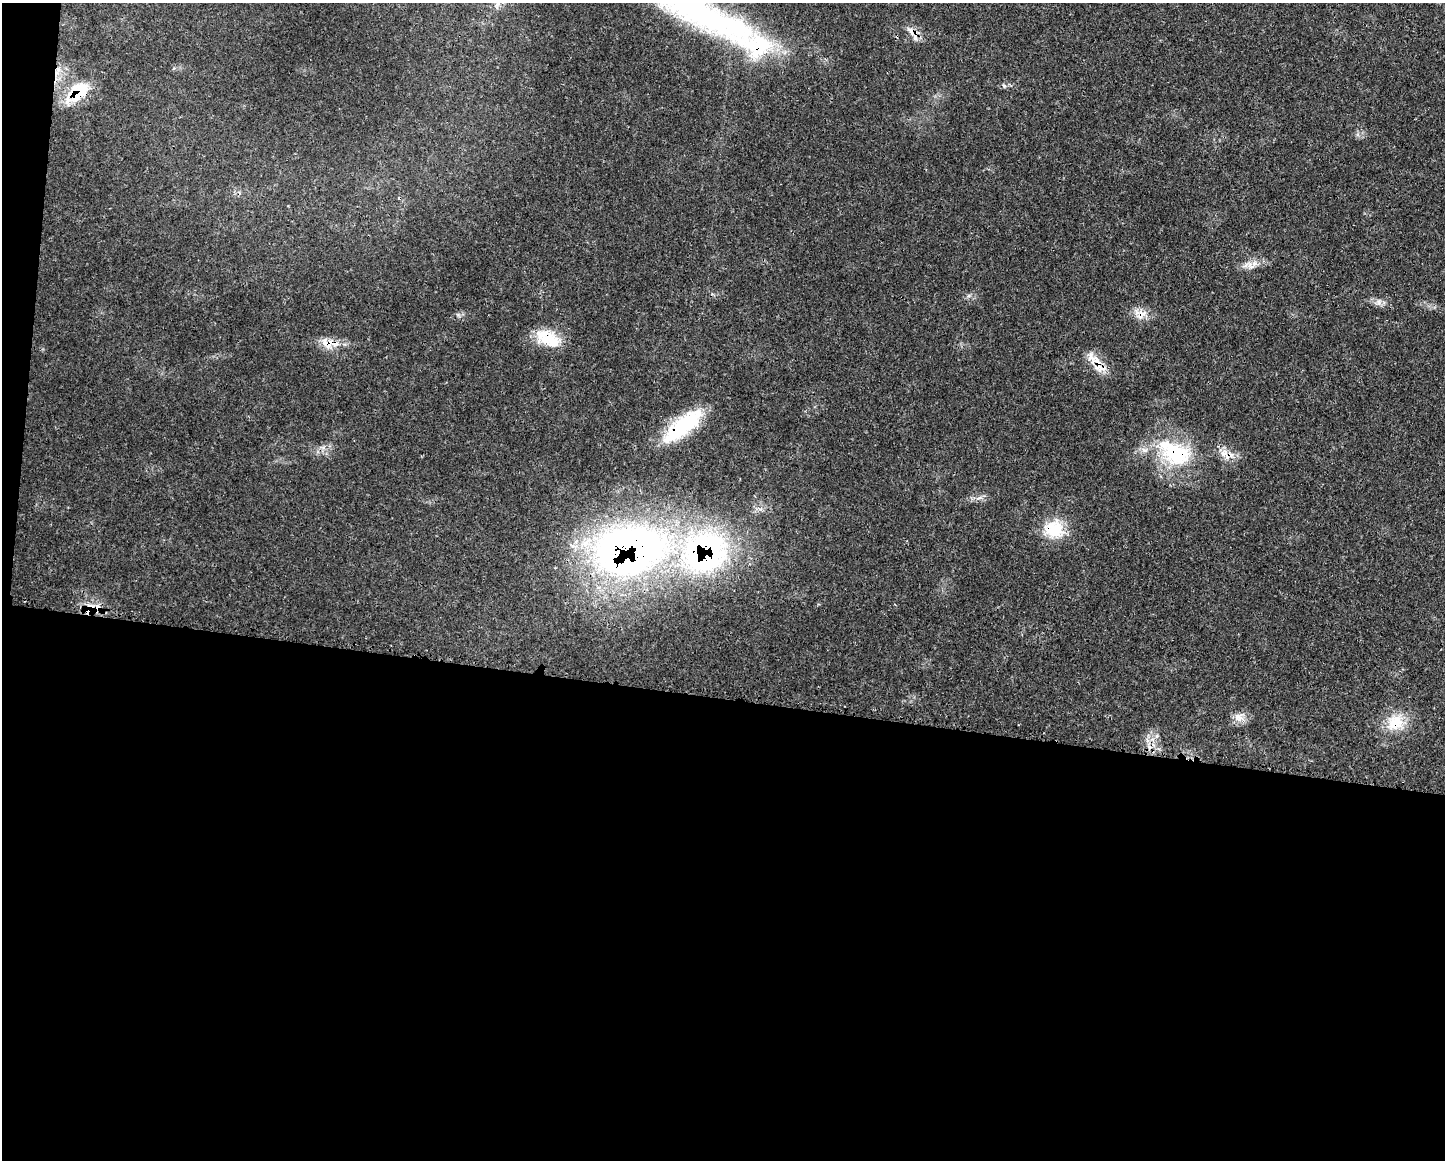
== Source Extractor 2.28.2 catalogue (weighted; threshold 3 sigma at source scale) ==
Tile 10 of 3 x 4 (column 1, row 4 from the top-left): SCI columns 117-1559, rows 18-1175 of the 4675 x 4660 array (HDU 1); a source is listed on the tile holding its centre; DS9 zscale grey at full resolution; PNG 1447 x 1162 px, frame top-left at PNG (2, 3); no overlay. Shown black and unused: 41% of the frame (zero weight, under 3 of 4 exposures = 2% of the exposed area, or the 3 px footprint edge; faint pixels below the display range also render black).
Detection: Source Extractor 2.28.2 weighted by HDU 2 'WHT'; one run over the whole footprint, this tile lists its part. Background 0.0771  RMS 0.0035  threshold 0.0159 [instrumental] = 3 sigma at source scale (4.5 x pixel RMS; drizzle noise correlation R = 1.50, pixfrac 1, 0.05/0.05 arcsec/px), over >= 5 px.
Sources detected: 22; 2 inside a brighter object's white glare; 2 cosmic-ray / hot-pixel residue — not listed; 2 inside a brighter listed object's ellipse — not listed separately; the other 16 listed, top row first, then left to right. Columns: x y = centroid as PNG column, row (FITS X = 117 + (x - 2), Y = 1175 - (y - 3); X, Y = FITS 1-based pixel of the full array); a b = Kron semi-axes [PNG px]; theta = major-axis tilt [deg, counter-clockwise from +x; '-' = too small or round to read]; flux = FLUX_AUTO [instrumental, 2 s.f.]
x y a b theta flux
706 15 168 34 -27 120
912 31 18 9 -37 3.4
76 92 29 24 74 14
1250 265 13 7 -64 2.2
1379 302 7 5 -89 0.98
1142 313 15 9 14 3.5
552 341 38 17 -51 10
328 343 20 14 0 5.4
1097 362 38 11 -40 6.2
680 428 53 18 36 23
1174 453 52 31 -30 31
1224 453 11 7 -17 2.8
1054 529 27 24 -24 12
629 551 83 57 10 200
1239 718 14 10 -41 3.1
1395 722 24 20 43 10
Overlapping masked pixels (flux is a lower limit): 13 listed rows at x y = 706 15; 912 31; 76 92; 1142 313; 552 341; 328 343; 1097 362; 680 428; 1174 453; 1224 453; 1054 529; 629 551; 1395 722
Isophote crosses this tile's border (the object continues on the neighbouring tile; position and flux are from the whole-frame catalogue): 1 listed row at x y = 706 15
Unlisted compact peaks at least as high as the median listed source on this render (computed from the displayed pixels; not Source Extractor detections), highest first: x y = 1157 736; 969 296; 979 498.